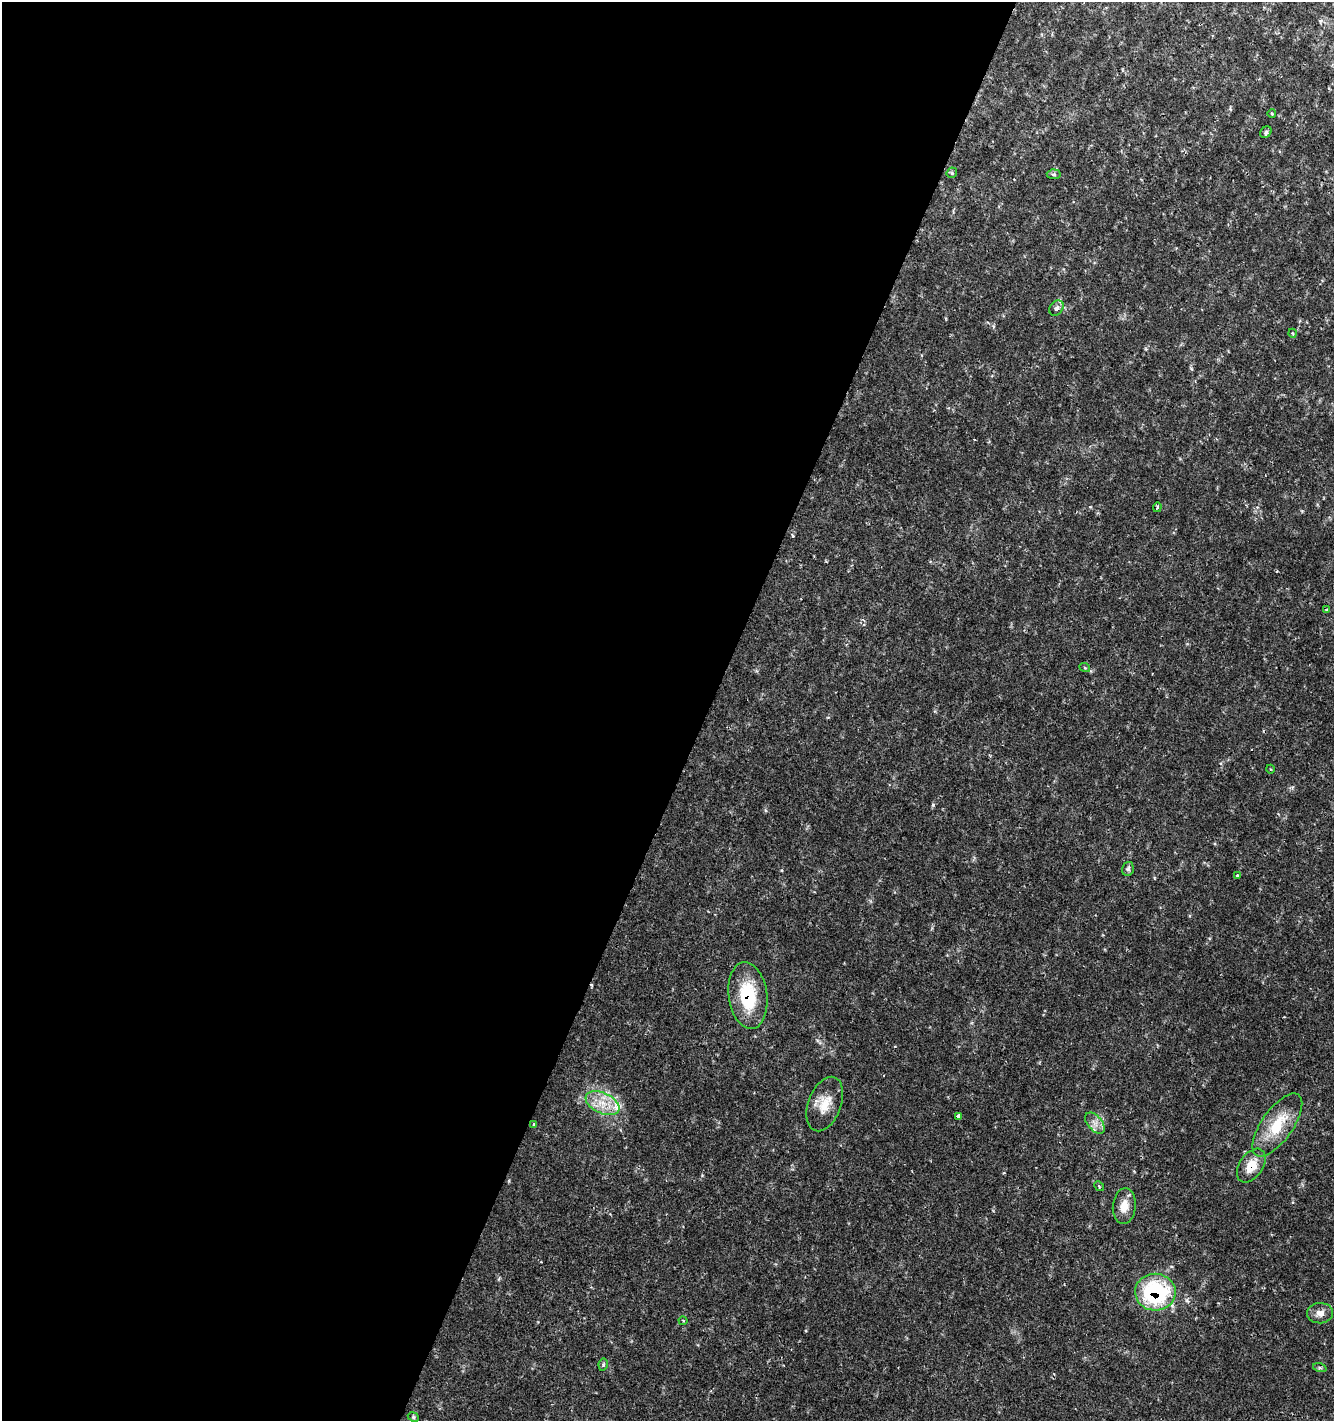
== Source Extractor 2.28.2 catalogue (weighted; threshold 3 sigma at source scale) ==
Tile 5 of 4 x 4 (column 1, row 2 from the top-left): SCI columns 269-1600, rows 2842-4260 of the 5800 x 5692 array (HDU 1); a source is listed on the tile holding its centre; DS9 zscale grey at full resolution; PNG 1336 x 1423 px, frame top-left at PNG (2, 2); each listed source drawn as its Kron ellipse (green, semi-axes under 4 px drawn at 4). Shown black and unused: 53% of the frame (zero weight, under 2 of 3 exposures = <1% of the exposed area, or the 3 px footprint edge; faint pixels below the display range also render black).
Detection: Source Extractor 2.28.2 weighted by HDU 2 'WHT'; one run over the whole footprint, this tile lists its part. Background 0.0364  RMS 0.0033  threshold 0.015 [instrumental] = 3 sigma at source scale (4.5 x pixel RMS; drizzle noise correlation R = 1.50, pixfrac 1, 0.0396/0.0396 arcsec/px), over >= 5 px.
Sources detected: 29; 1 inside a brighter listed object's ellipse — not listed separately; the other 28 listed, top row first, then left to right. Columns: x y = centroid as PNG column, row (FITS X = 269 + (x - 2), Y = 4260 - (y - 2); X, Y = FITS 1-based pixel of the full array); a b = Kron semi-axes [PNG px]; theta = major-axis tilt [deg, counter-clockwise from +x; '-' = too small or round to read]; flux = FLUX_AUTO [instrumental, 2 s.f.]
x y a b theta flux
1272 114 4 3 - 0.29
1266 132 6 5 - 0.78
952 173 5 5 - 0.51
1054 174 7 5 -6 0.62
1056 308 8 6 52 1.3
1292 333 4 3 - 0.29
1157 507 5 3 - 0.43
1327 610 4 3 - 0.49
1085 668 5 3 - 0.34
1270 769 4 3 - 0.3
1128 869 7 5 74 0.86
1237 876 3 3 - 0.76
748 995 33 19 -82 18
603 1103 18 10 -25 6.1
825 1104 28 16 69 6.8
958 1116 4 4 - 0.88
1095 1123 12 7 -50 2.1
534 1124 3 3 - 0.77
1277 1125 37 15 55 12
1251 1166 19 11 55 6
1099 1186 5 4 - 0.42
1124 1206 18 11 85 4.4
1155 1292 20 18 -1 38
1320 1313 13 10 1 2.4
683 1321 4 4 - 0.39
603 1365 6 4 79 0.48
1320 1368 7 4 -18 0.53
413 1417 6 4 -25 0.52
Overlapping masked pixels (flux is a lower limit): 4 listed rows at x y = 748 995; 1277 1125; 1251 1166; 1155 1292